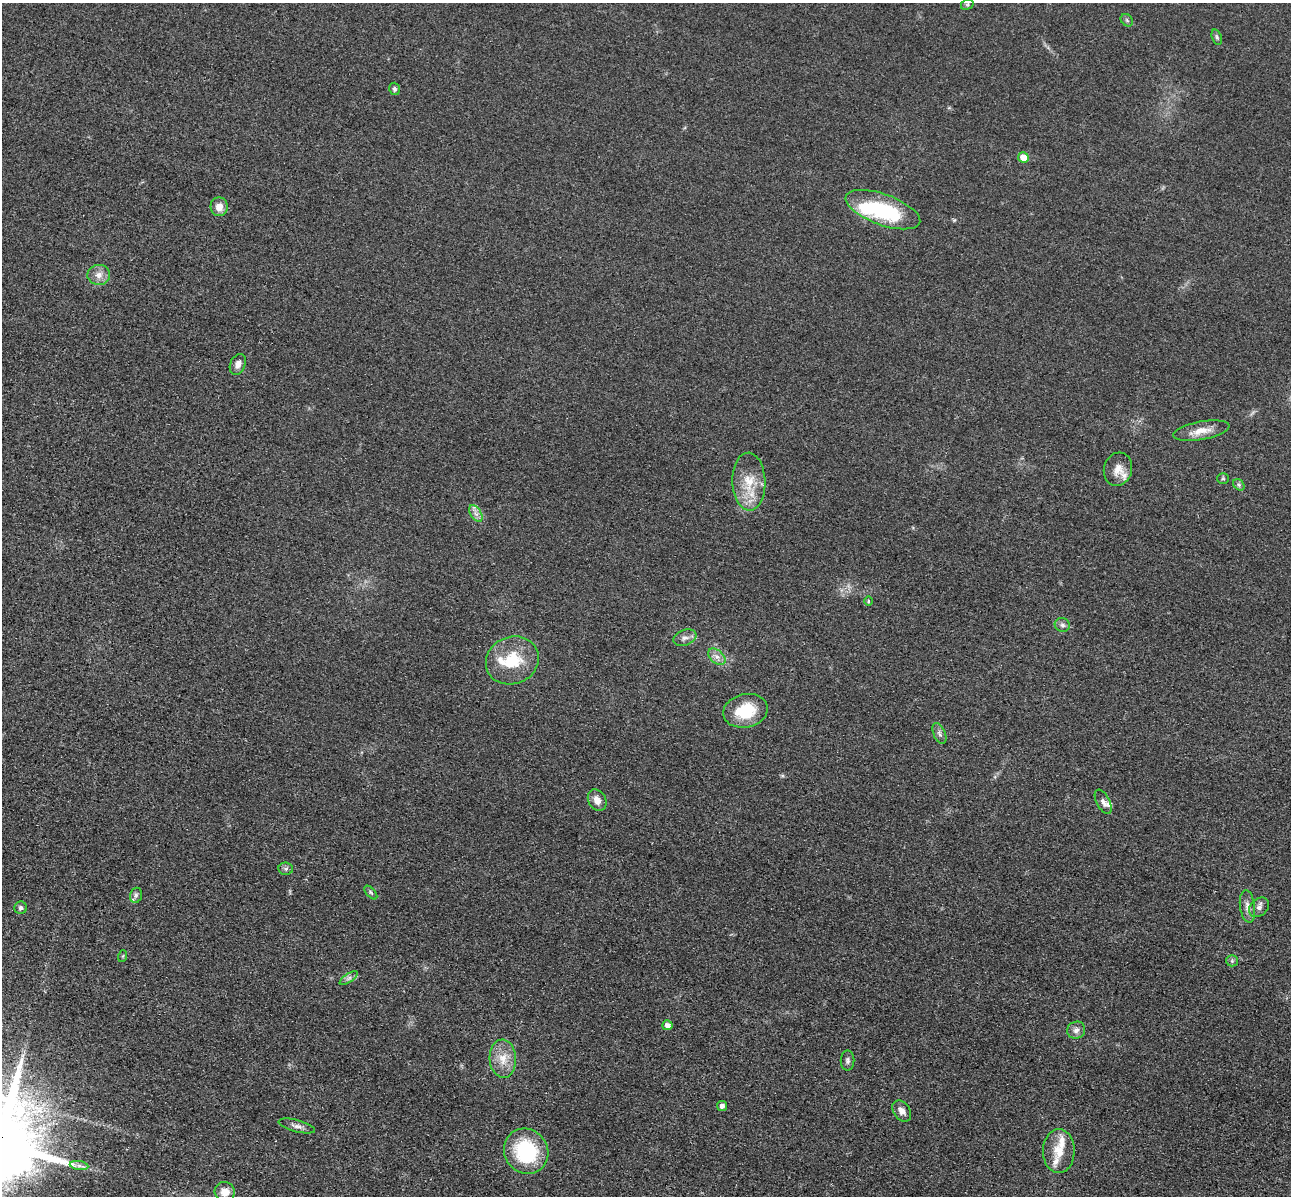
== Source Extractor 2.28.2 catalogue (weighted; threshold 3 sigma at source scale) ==
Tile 7 of 4 x 4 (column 3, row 2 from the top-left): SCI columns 2751-4039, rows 2786-3979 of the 5350 x 5365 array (HDU 1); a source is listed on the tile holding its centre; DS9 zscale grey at full resolution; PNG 1293 x 1198 px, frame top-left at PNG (2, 3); each listed source drawn as its Kron ellipse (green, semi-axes under 4 px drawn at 4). Shown black and unused: <1% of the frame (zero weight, under 3 of 4 exposures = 9% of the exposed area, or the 3 px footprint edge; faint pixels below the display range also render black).
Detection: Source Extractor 2.28.2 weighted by HDU 2 'WHT'; one run over the whole footprint, this tile lists its part. Background 0.0484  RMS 0.0086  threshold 0.0389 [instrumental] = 3 sigma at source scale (4.5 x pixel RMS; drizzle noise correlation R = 1.50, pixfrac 1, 0.05/0.05 arcsec/px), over >= 5 px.
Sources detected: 52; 1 inside a brighter object's white glare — neither listed nor drawn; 7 inside a brighter listed object's ellipse — not listed separately; the other 44 listed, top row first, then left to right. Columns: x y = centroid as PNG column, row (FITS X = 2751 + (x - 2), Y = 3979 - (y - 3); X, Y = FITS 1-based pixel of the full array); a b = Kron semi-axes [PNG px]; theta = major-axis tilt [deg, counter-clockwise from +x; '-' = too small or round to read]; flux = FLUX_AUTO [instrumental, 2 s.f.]
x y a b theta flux
967 4 7 5 29 1.3
1127 20 7 5 -45 1.5
1217 37 8 5 -69 1.6
394 89 6 5 - 1.9
1023 158 5 5 - 12
219 207 9 8 - 7.6
883 210 39 15 -20 72
99 275 11 10 - 6.2
238 364 11 7 66 4.7
1201 431 28 9 10 11
1118 469 17 14 74 9.1
1223 478 6 5 - 1.2
749 482 29 16 -88 22
1239 485 6 5 - 1.6
476 514 9 5 -58 3.7
868 601 4 3 - 0.73
1062 625 8 6 -17 2.6
685 638 12 7 20 4.3
717 657 10 6 -40 4.2
512 660 27 23 24 33
745 711 22 16 13 32
939 733 11 6 -67 3
597 800 11 8 -60 6.9
1103 802 13 6 -62 3.7
286 869 7 6 - 1.9
371 893 8 4 -48 1.5
136 895 8 5 75 2.1
1247 906 16 7 -82 5.8
1259 907 11 8 43 3.9
21 908 6 6 - 2.3
123 956 6 4 71 0.96
1232 961 6 6 - 1.6
349 978 10 4 33 2.5
667 1025 5 5 - 4.4
1076 1030 9 8 - 4
503 1059 19 13 -86 14
848 1060 10 7 -89 2.6
722 1106 5 5 - 3.3
902 1111 11 8 -54 5.1
297 1126 18 6 -15 4.2
526 1151 23 21 -52 64
1059 1151 22 16 90 14
79 1165 9 4 -9 3.2
225 1192 10 9 - 9.7